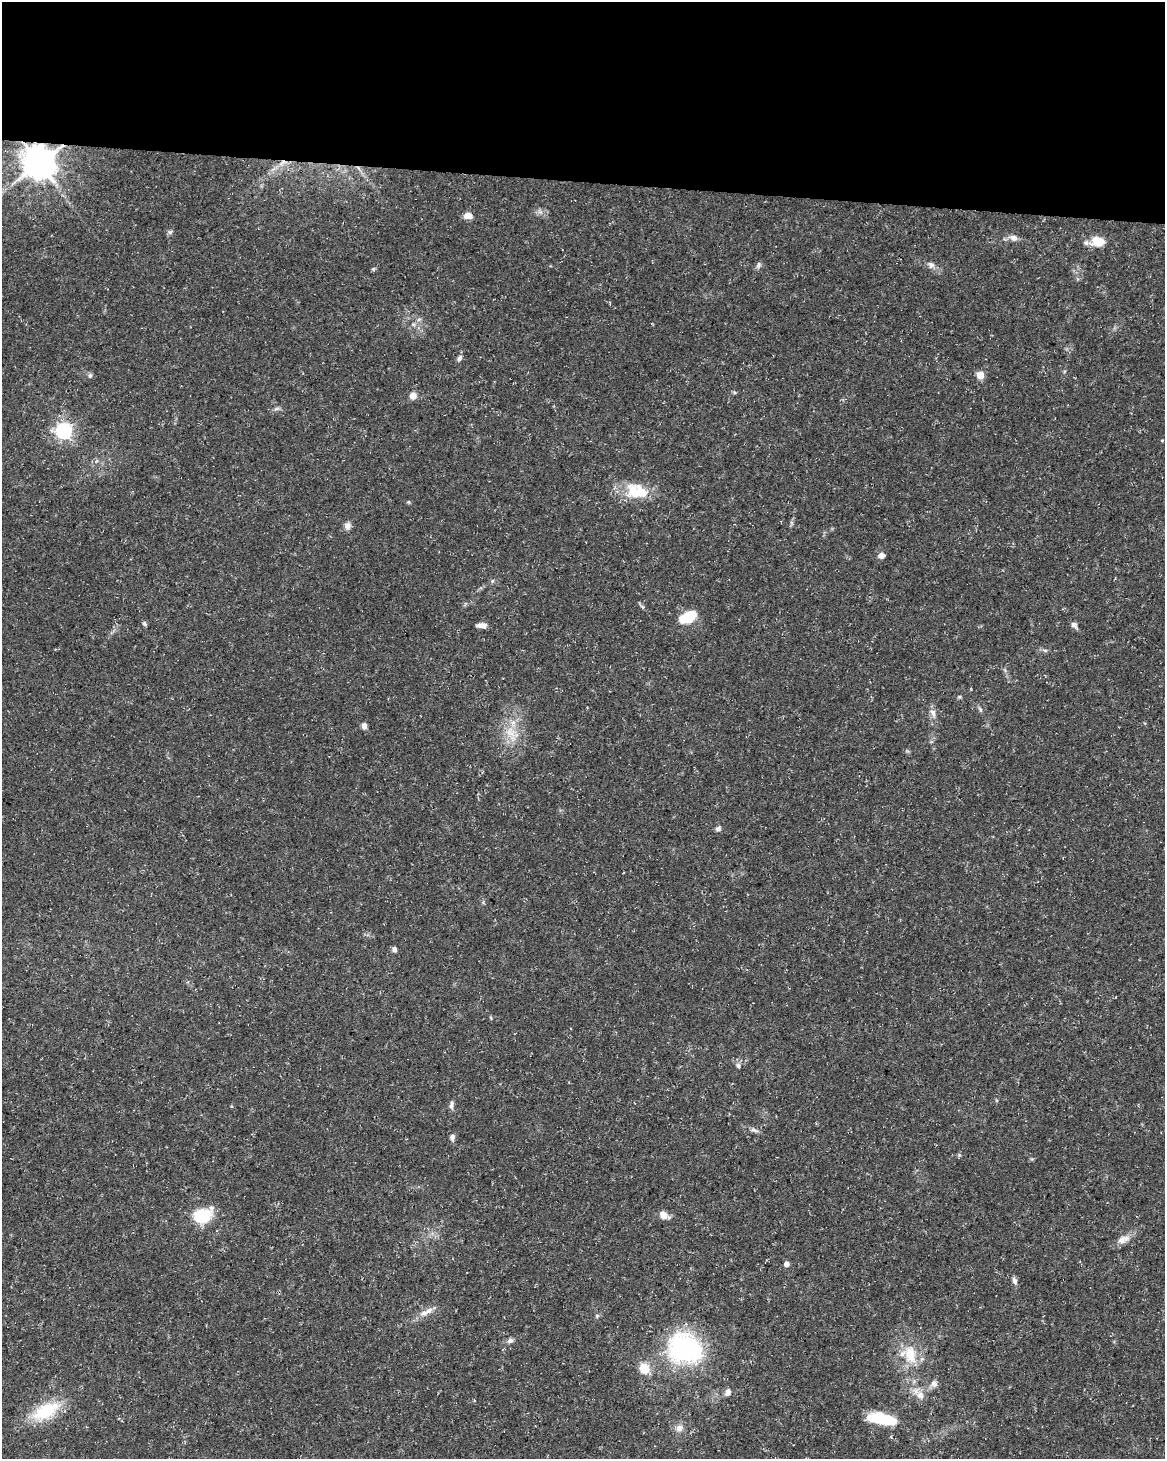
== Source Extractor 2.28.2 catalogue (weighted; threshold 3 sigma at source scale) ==
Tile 3 of 4 x 3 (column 3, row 1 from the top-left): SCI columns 2336-3498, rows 3199-4655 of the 4661 x 4881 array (HDU 1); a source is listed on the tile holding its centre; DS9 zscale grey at full resolution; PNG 1167 x 1461 px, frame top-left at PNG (2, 2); no overlay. Shown black and unused: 12% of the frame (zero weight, under 3 of 5 exposures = <1% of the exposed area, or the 3 px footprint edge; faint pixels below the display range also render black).
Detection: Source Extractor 2.28.2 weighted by HDU 2 'WHT'; one run over the whole footprint, this tile lists its part. Background 0.0267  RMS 0.0022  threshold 0.00997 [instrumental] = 3 sigma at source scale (4.5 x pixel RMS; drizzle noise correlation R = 1.50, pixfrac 1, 0.0396/0.0396 arcsec/px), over >= 5 px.
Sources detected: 58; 4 inside a brighter listed object's ellipse — not listed separately; the other 54 listed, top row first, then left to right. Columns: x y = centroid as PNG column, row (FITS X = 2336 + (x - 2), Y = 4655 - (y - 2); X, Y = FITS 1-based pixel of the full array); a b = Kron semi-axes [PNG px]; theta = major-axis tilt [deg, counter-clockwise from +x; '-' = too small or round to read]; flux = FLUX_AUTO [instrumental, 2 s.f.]
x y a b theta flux
39 163 10 9 - 500
282 163 13 6 34 1.6
468 216 9 6 2 1.7
170 232 6 6 - 0.49
1013 238 10 8 -25 1.2
1098 242 15 10 1 4
758 265 10 6 62 0.59
931 265 10 8 -47 0.97
413 324 7 5 19 0.57
459 358 8 6 62 0.73
980 375 5 5 - 5
90 376 7 5 74 0.47
413 396 7 7 - 1.7
277 409 9 4 9 0.51
64 431 7 6 - 70
1162 440 5 3 - 0.19
634 491 23 21 61 6.4
347 526 10 8 74 1
881 555 6 5 - 1.5
492 581 6 4 47 0.33
688 617 20 11 23 6.2
144 623 6 5 - 0.4
481 625 12 6 1 1.1
1074 625 9 6 -45 0.83
1045 650 8 4 -8 0.44
959 697 6 4 18 0.28
980 709 7 4 -54 0.39
933 713 11 7 -66 1.1
364 726 7 5 -88 1
510 732 18 13 -45 3.9
718 829 7 6 - 0.65
394 949 6 5 - 0.88
491 1018 6 3 -71 0.22
738 1065 7 5 -75 0.54
452 1105 13 5 79 0.69
754 1130 12 4 -20 0.71
452 1137 9 7 -90 0.76
663 1215 11 7 -33 1.9
202 1216 21 16 16 7.9
1123 1239 19 9 23 1.9
786 1264 5 5 - 1.2
1014 1280 9 6 -72 0.8
429 1310 13 7 39 1.4
597 1316 5 5 - 0.33
510 1340 8 6 10 0.66
685 1348 30 24 -15 38
910 1354 28 17 -78 6.8
644 1368 8 7 - 5.4
934 1384 10 9 - 1.1
728 1392 10 7 63 0.9
920 1395 11 9 -58 1.7
46 1411 31 15 28 11
881 1419 30 10 -11 10
679 1428 10 9 - 1.3
Overlapping masked pixels (flux is a lower limit): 2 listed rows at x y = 39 163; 282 163